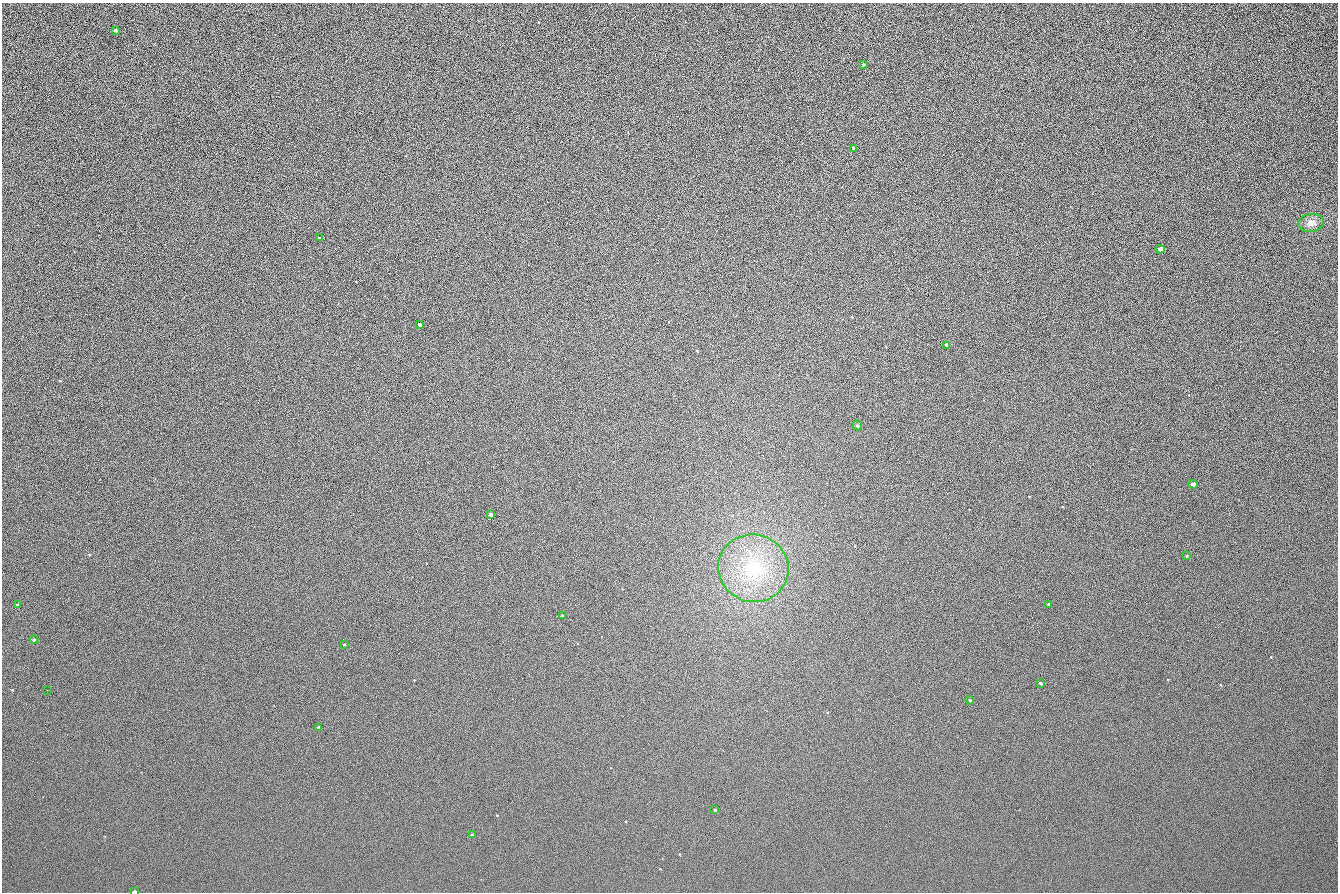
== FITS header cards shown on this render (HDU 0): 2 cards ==
NAXIS1  =                 1336 / length of data axis 1
NAXIS2  =                  890 / length of data axis 2

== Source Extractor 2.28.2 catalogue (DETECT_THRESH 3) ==
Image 1336 x 890 px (HDU 0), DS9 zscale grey, 1 PNG px = 1 image px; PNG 1340 x 894 px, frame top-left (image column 1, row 890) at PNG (2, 3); each listed source drawn as its Kron ellipse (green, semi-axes under 4 px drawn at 4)
Background 142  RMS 21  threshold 64.1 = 3 sigma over >= 5 px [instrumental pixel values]
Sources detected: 25; all 25 listed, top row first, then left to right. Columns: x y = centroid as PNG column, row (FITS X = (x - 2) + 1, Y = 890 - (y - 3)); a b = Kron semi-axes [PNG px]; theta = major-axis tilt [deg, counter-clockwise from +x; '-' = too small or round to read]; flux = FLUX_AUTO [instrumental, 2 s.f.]
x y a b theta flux
115 31 3 3 - 2200
863 65 3 3 - 1800
853 148 3 2 - 1200
1311 223 13 9 6 9800
319 238 3 2 - 900
1160 249 4 4 - 9300
420 325 3 3 - 6700
947 345 4 3 - 5200
857 426 5 4 - 2200
1193 484 5 4 - 11000
491 514 3 3 - 4700
1187 556 3 2 - 990
753 568 35 33 -18 120000
1048 604 4 3 - 1600
18 605 4 3 - 1900
563 616 3 3 - 2400
34 639 4 3 - 1300
344 644 3 3 - 1900
1041 683 3 3 - 2600
47 690 2 2 - 1800
970 700 4 4 - 1600
318 728 3 3 - 3300
715 810 3 3 - 2100
472 835 3 3 - 2200
134 891 4 2 - 5100
At the frame edge (FLAGS 8, measured only in part): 1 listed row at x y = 134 891